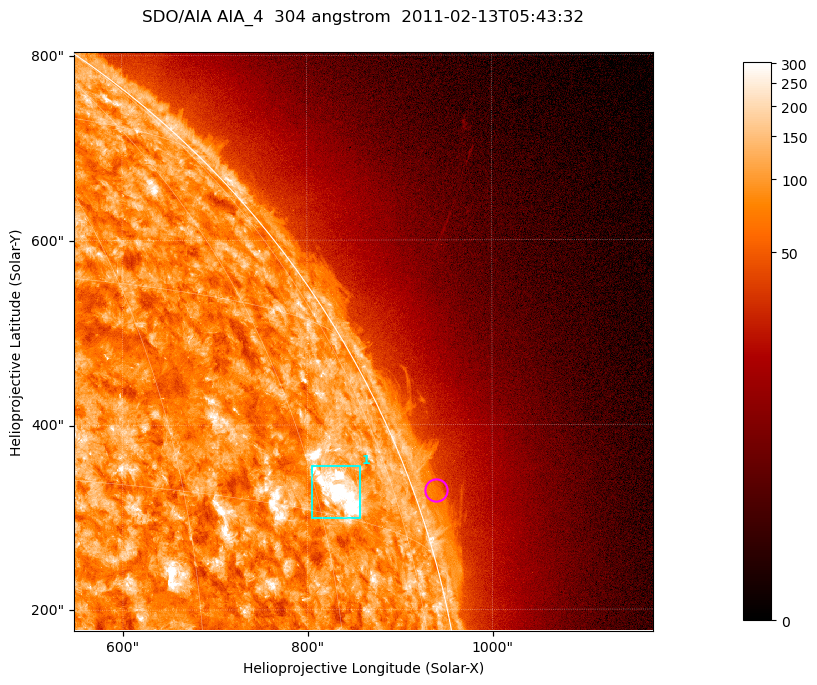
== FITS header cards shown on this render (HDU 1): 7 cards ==
TELESCOP= 'SDO/AIA '           / For AIA: SDO/AIA
INSTRUME= 'AIA_4   '           / For AIA: AIA_ATA1, AIA_ATA2, AIA_ATA3 or AIA_AT
WAVELNTH=                  304 / [angstrom] Wavelength
WAVEUNIT= 'angstrom'           / Wavelength unit: angstrom
DATE-OBS= '2011-02-13T05:43:32.124' / [ISO] Date when observation started; ISO 8
CTYPE1  = 'HPLN-TAN'           / CTYPE1; Typically HPLN
CTYPE2  = 'HPLT-TAN'           / CTYPE2; Typically HPLT

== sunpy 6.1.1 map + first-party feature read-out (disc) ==
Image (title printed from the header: SDO/AIA AIA_4  304 angstrom  2011-02-13T05:43:32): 1044 x 1044 px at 0.6 arcsec/px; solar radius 972 arcsec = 1619 px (partial field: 5.6% of the solar disc is inside the frame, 42% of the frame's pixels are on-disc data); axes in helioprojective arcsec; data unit not stated in the header (colour bar unlabelled)
Orientation: roll -0.132 deg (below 1 deg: not rotated)
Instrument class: DISC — disc imager (sunpy class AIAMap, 304 A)
Bright regions (active regions / flare kernels): reference = the on-disc median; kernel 9 px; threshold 5 sigma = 160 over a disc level ~89.2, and >= 1.15x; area >= 1089 px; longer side >= 13 px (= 7.8 arcsec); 1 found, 1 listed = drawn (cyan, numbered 1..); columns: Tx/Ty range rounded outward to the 2 arcsec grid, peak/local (2 s.f.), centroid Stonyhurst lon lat
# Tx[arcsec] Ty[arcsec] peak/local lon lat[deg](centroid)
1 804..858 298..356 7.1 +64 +17
Off-limb structures (1.02-1.3 R_sun): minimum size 400 px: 2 found; the strongest spans PA ~285..295 deg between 1.02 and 1.04 R_sun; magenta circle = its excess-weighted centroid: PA ~290 deg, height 1.02 R_sun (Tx ~938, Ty ~330 arcsec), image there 1.6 x the reference